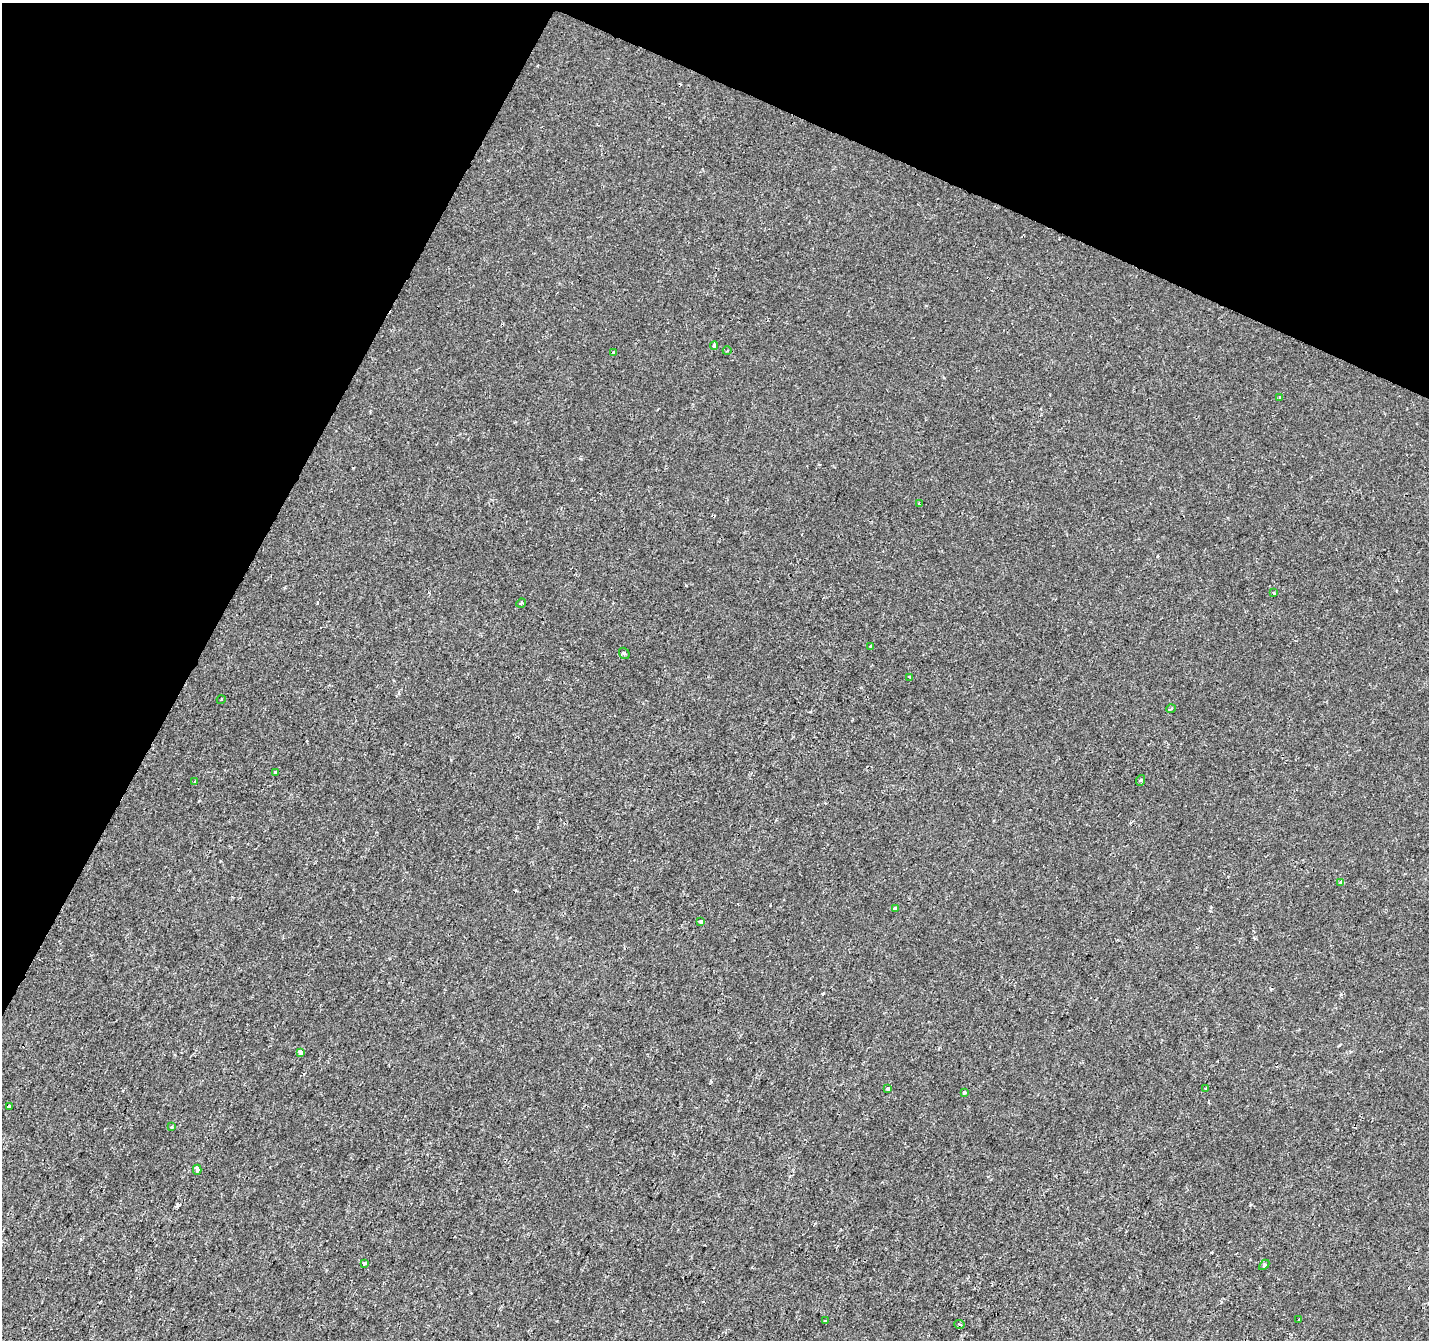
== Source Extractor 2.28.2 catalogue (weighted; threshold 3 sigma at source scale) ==
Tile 2 of 4 x 4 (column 2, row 1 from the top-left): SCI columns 1428-2854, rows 4217-5554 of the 5715 x 5822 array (HDU 1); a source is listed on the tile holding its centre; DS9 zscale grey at full resolution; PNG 1431 x 1342 px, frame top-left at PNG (2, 3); each listed source drawn as its Kron ellipse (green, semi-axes under 4 px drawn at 4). Shown black and unused: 24% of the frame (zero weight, under 2 of 3 exposures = <1% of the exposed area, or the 3 px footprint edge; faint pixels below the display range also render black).
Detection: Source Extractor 2.28.2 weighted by HDU 2 'WHT'; one run over the whole footprint, this tile lists its part. Background 2.51e-04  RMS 0.0022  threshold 0.0101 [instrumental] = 3 sigma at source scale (4.5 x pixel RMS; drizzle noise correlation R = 1.50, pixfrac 1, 0.0396/0.0396 arcsec/px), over >= 5 px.
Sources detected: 32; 2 cosmic-ray / hot-pixel residue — neither listed nor drawn; the other 30 listed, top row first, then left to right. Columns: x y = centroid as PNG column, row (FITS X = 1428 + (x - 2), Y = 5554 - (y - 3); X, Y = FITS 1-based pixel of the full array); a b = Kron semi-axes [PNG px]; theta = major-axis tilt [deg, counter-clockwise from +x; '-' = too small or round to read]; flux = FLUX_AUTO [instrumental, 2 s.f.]
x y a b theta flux
714 346 4 3 - 1.2
727 351 4 3 - 0.22
613 352 3 2 - 0.37
1280 397 4 3 - 0.59
919 504 4 2 - 0.3
1274 593 4 3 - 0.21
521 603 5 3 - 0.28
870 646 3 3 - 0.16
624 653 6 5 - 0.46
910 677 3 3 - 0.84
221 700 4 3 - 0.2
1171 709 5 3 - 0.23
276 773 3 3 - 0.9
1141 780 5 3 - 0.25
195 781 3 3 - 0.34
1341 882 4 3 - 3.1
895 909 4 3 - 2.1
701 922 4 3 - 1.1
300 1052 4 4 - 1.4
888 1089 3 3 - 0.69
1206 1089 4 2 - 0.23
964 1093 3 3 - 1.1
9 1106 4 3 - 0.6
171 1127 3 3 - 0.26
197 1170 5 3 - 2
364 1263 3 3 - 0.82
1264 1265 6 4 45 0.29
1299 1320 3 3 - 0.5
825 1321 3 3 - 0.6
960 1324 5 4 - 0.34